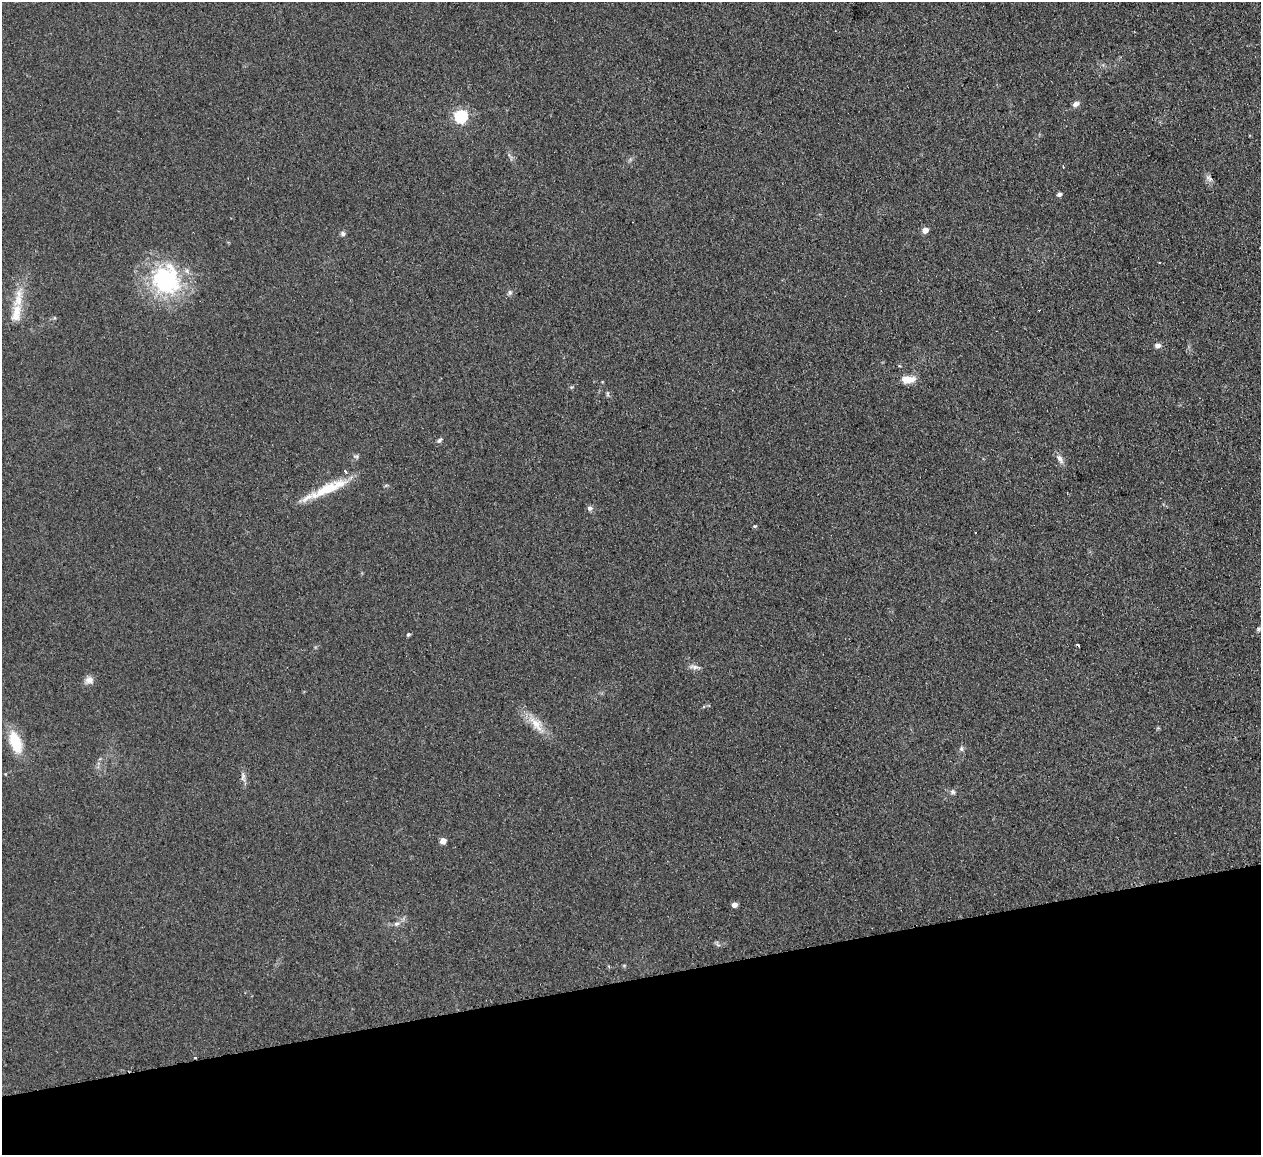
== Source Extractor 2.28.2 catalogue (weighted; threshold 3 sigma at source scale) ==
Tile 14 of 4 x 4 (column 2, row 4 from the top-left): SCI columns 1317-2575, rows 161-1313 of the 5150 x 5049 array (HDU 1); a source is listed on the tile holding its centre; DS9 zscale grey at full resolution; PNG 1263 x 1157 px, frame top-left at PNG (2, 2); no overlay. Shown black and unused: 15% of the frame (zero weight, under 2 of 3 exposures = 3% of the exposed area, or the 3 px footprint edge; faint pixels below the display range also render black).
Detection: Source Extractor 2.28.2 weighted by HDU 2 'WHT'; one run over the whole footprint, this tile lists its part. Background 0.13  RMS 0.012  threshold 0.0544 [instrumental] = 3 sigma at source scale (4.5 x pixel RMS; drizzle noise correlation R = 1.50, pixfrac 1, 0.05/0.05 arcsec/px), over >= 5 px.
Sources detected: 34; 3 cosmic-ray / hot-pixel residue — not listed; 2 inside a brighter listed object's ellipse — not listed separately; the other 29 listed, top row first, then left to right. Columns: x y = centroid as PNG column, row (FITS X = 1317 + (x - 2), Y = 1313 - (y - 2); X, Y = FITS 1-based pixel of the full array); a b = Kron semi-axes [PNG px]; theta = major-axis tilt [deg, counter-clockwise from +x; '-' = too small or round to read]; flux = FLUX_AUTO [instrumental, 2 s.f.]
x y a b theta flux
1076 104 9 7 24 4.6
461 116 6 6 - 220
1209 178 10 6 -30 3.9
1059 194 5 4 - 3.1
925 230 5 4 - 14
343 234 6 6 - 2.9
166 280 41 37 -72 130
510 292 7 5 -89 2.7
16 313 28 13 79 25
1157 345 7 6 - 4.5
908 379 17 9 2 14
607 394 8 4 -82 1.9
439 440 8 5 47 2.8
1060 459 13 7 -56 6.3
323 491 60 10 25 42
590 508 7 7 - 3.5
755 526 5 4 - 1.5
1258 629 6 5 - 2
408 634 4 4 - 2.1
695 667 17 5 -9 4.9
89 680 12 10 7 6.7
536 724 23 13 -39 20
15 742 21 10 -71 43
961 748 8 6 -90 2.8
243 777 14 6 -89 5
953 792 7 7 - 3.1
443 841 5 4 - 15
734 905 4 4 - 11
396 924 7 6 - 3.9